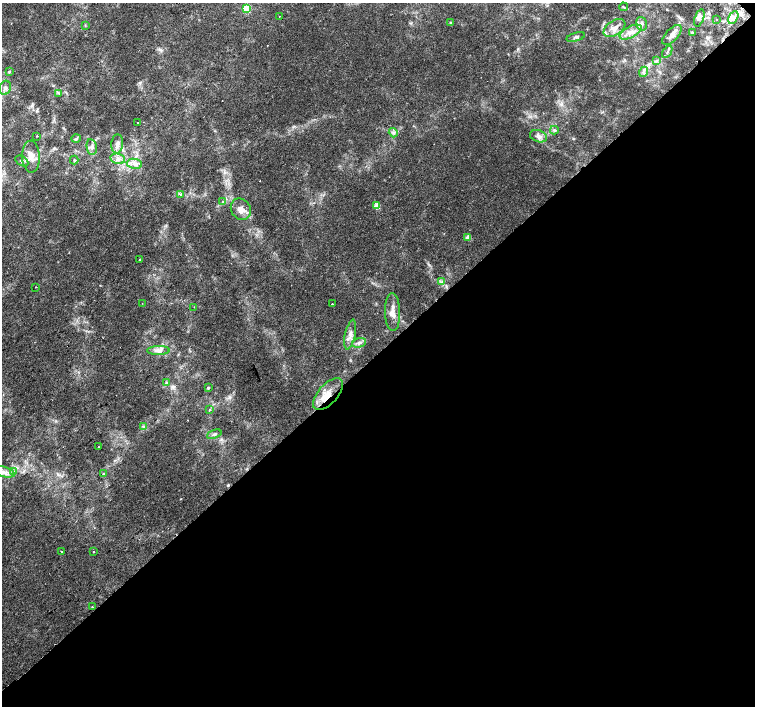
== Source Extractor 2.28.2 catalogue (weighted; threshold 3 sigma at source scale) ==
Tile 12 of 4 x 4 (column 4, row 3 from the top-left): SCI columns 4561-6065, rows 1606-3012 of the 6117 x 6089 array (HDU 1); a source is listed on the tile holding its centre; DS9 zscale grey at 2 x 2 block average (1 PNG px = mean of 2 x 2 image px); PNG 757 x 708 px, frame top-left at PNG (2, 3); each listed source drawn as its Kron ellipse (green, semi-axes under 4 px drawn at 4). Shown black and unused: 50% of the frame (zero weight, under 2 of 3 exposures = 3% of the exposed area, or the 3 px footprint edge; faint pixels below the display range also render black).
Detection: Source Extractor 2.28.2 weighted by HDU 2 'WHT'; one run over the whole footprint, this tile lists its part. Background 0.00197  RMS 0.0023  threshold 0.0104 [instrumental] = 3 sigma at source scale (4.5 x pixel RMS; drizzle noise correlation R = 1.50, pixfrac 1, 0.0396/0.0396 arcsec/px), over >= 5 px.
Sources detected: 66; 3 cosmic-ray / hot-pixel residue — neither listed nor drawn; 2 inside a brighter listed object's ellipse — not listed separately; the other 61 listed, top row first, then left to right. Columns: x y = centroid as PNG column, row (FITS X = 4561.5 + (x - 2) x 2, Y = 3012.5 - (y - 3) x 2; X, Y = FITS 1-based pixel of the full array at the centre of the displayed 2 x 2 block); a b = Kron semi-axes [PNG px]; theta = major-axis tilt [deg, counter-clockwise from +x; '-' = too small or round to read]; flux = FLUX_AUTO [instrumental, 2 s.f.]
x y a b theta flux
623 7 4 2 - 0.43
246 9 3 3 - 27
279 16 2 2 - 0.18
733 17 7 4 63 2.3
699 18 9 4 71 1.8
717 19 2 2 - 0.36
450 22 2 2 - 0.33
641 24 7 5 -76 1.7
85 25 3 2 - 0.56
614 28 12 7 34 3.9
631 32 12 5 28 3.8
692 32 3 2 - 0.33
672 35 12 6 47 2.9
576 37 9 3 16 1
667 52 7 2 58 0.8
656 61 3 2 - 0.56
9 72 3 2 - 0.95
643 72 5 2 - 0.7
5 88 7 5 70 1.9
58 93 4 2 - 0.57
138 123 2 2 - 0.51
554 130 4 4 - 0.81
393 133 5 3 - 1
37 136 3 2 - 0.26
538 136 9 6 -18 2.4
76 139 4 2 - 0.55
117 144 9 6 84 2.8
92 147 8 5 -80 2
31 157 16 9 -89 5.6
118 159 7 5 -12 2.4
74 160 4 3 - 0.59
22 161 7 4 -31 1.4
134 164 8 5 -9 2.6
180 194 3 3 - 0.59
223 202 3 2 - 0.5
377 206 3 3 - 11
241 209 11 9 -57 4.2
468 237 3 2 - 6.4
139 260 2 2 - 0.67
441 282 4 2 - 0.57
36 287 2 2 - 0.38
142 303 2 2 - 0.19
332 304 2 2 - 0.77
194 307 2 2 - 0.21
392 312 19 7 -88 5.3
350 334 15 5 77 3.4
359 343 7 4 15 1.7
158 350 11 4 0 2.6
166 383 4 2 - 0.41
208 388 3 2 - 0.97
328 394 19 9 49 8.4
209 410 3 2 - 0.49
144 427 4 2 - 0.68
214 434 8 4 20 1.3
98 447 2 2 - 0.29
14 471 3 2 - 0.66
4 472 11 5 -15 3
103 474 3 3 - 0.45
61 552 2 2 - 0.77
94 552 2 2 - 0.63
92 607 2 2 - 0.72
Overlapping masked pixels (flux is a lower limit): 1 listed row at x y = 328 394
Diffuse or blended objects may show on this block-average render without a row.